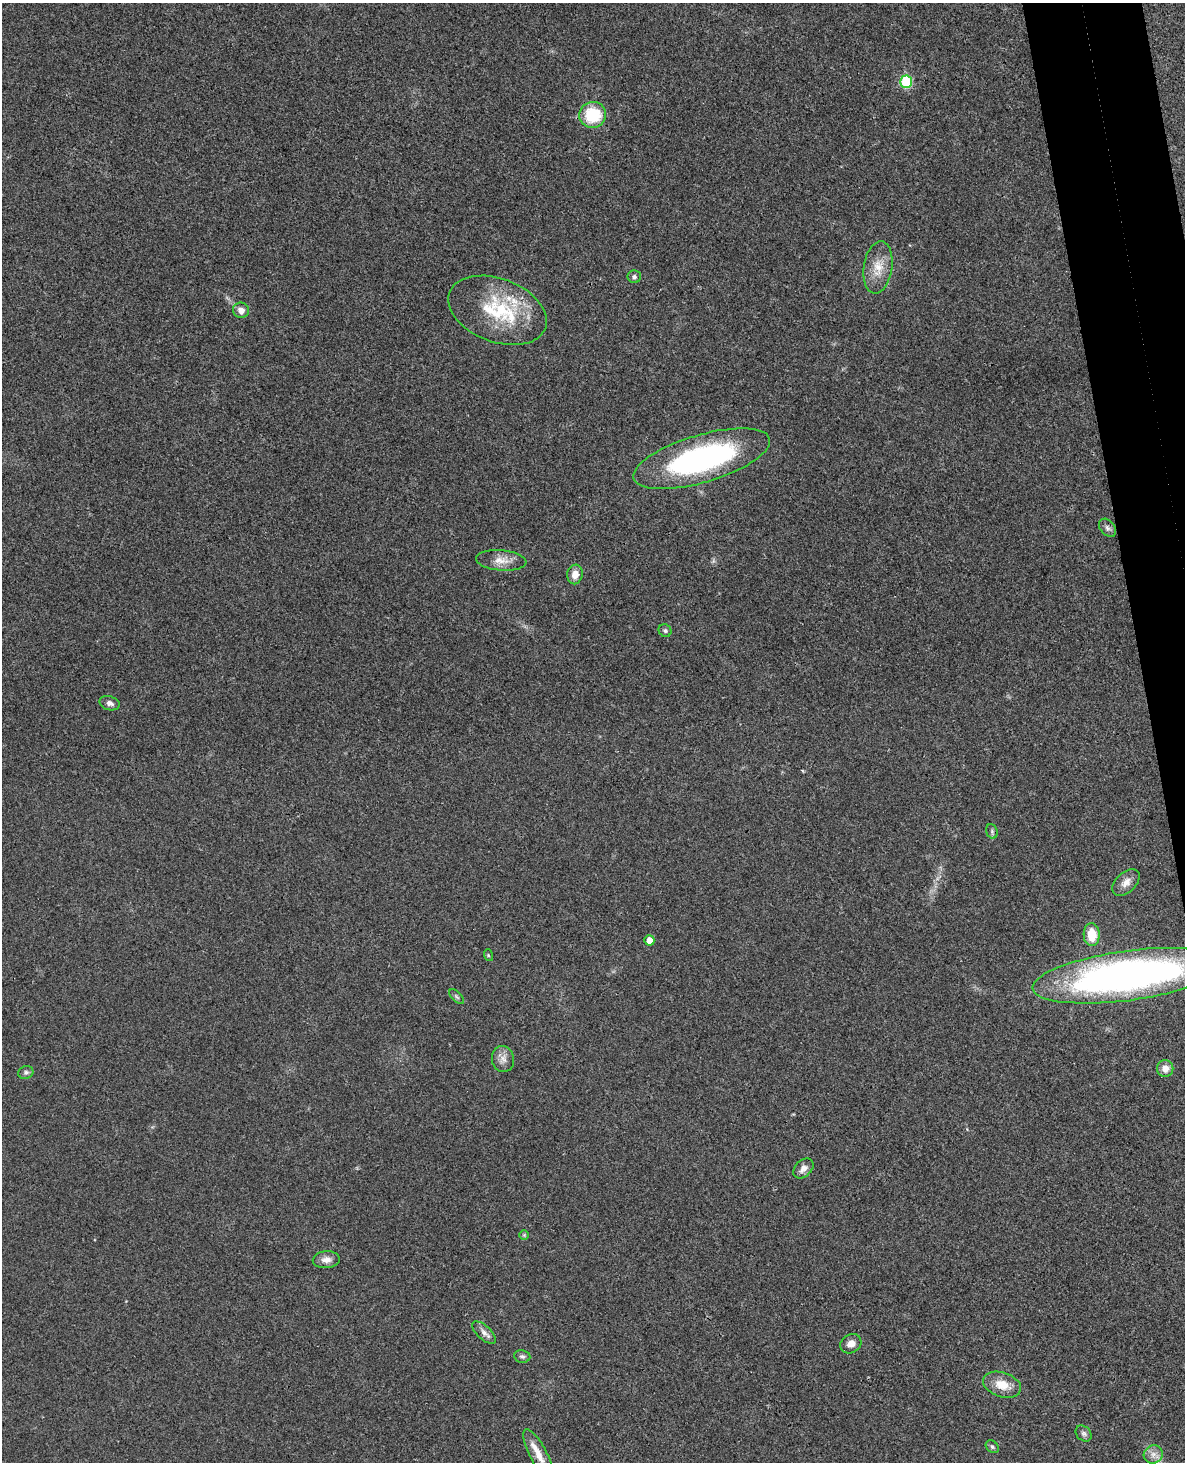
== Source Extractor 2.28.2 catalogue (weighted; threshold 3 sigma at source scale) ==
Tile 6 of 4 x 3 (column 2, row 2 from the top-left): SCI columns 1240-2422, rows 1607-3066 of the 4844 x 4780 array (HDU 1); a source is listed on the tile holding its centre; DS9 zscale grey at full resolution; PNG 1187 x 1464 px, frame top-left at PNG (2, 3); each listed source drawn as its Kron ellipse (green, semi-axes under 4 px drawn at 4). Shown black and unused: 4% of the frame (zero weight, under 3 of 4 exposures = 6% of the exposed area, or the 3 px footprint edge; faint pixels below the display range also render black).
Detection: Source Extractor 2.28.2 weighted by HDU 2 'WHT'; one run over the whole footprint, this tile lists its part. Background 0.0217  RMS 0.0058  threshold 0.0262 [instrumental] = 3 sigma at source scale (4.5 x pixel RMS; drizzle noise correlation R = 1.50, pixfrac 1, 0.05/0.05 arcsec/px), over >= 5 px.
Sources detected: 35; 2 inside a brighter listed object's ellipse — not listed separately; the other 33 listed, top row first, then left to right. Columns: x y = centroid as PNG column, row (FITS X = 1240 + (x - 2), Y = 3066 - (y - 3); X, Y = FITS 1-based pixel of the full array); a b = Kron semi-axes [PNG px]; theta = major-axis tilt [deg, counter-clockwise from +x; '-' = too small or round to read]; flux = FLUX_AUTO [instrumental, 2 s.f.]
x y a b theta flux
906 82 6 6 - 30
593 115 13 13 - 26
878 267 26 14 82 11
634 277 7 6 - 1.4
241 310 8 7 - 3.7
498 310 51 31 -21 45
702 459 71 24 16 130
1107 528 10 7 -50 2
501 560 25 10 -5 7.2
575 574 10 7 82 4.9
665 631 7 6 - 1.1
110 703 10 7 -16 2.7
992 831 7 5 -72 1.3
1126 883 16 10 43 4.8
1092 935 11 8 -88 13
649 940 5 5 - 4.6
488 955 6 3 -72 0.68
1127 976 96 25 8 300
457 997 9 4 -45 1.3
503 1059 13 11 -78 4.2
1165 1068 8 8 - 4.8
26 1072 8 6 24 1.4
803 1168 12 8 44 3.5
524 1235 5 5 - 0.78
326 1260 13 8 5 4.2
484 1333 15 7 -43 3.2
851 1344 11 9 34 4.2
522 1356 8 6 -9 1.5
1002 1385 19 12 -18 10
1084 1433 9 7 -44 1.7
992 1447 7 5 -45 1.4
538 1454 28 8 -63 8
1153 1454 10 9 - 3.6
Isophote crosses this tile's border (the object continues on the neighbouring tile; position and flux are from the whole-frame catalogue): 2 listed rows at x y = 1127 976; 538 1454